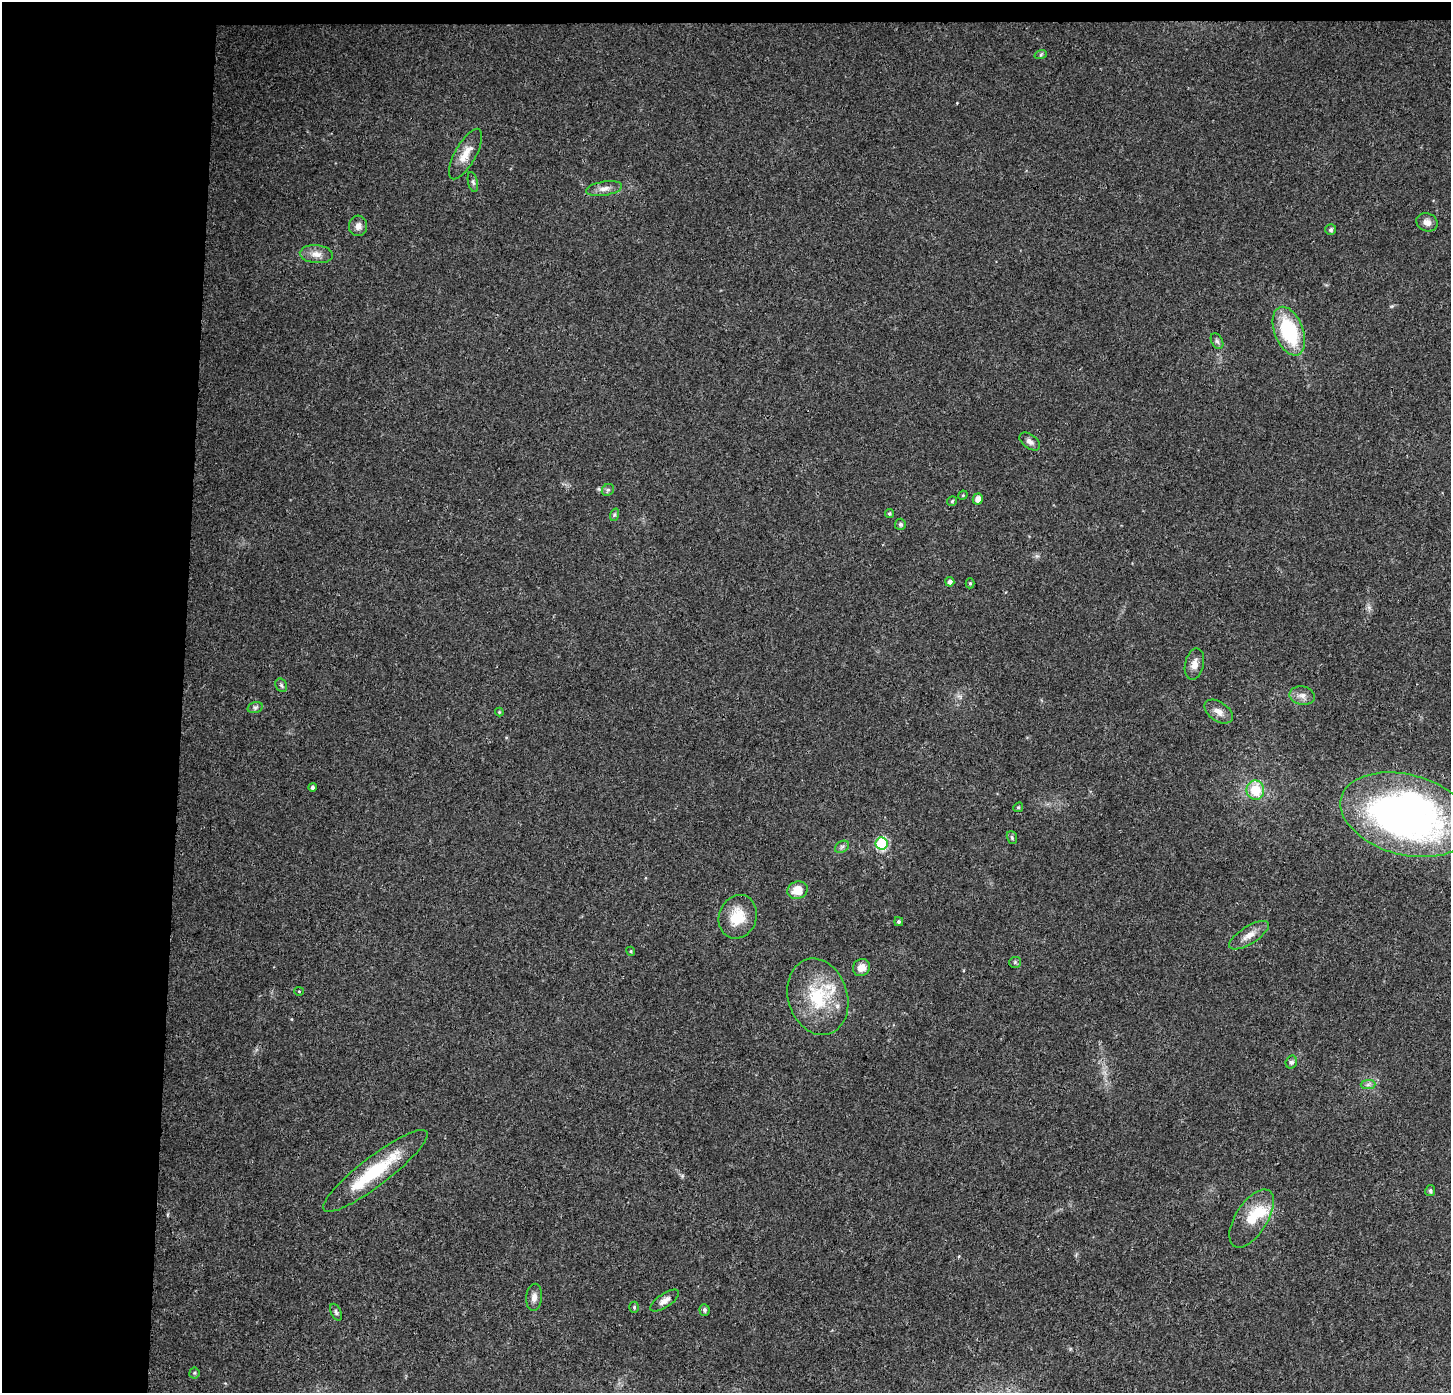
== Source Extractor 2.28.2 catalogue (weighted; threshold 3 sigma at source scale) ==
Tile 1 of 3 x 3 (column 1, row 1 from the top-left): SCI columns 9-1457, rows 2997-4387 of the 4354 x 4601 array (HDU 1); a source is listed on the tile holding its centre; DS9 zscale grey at full resolution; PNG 1453 x 1395 px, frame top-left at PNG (2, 2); each listed source drawn as its Kron ellipse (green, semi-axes under 4 px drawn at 4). Shown black and unused: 14% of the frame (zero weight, under 3 of 4 exposures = <1% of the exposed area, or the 3 px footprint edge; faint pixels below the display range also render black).
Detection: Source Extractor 2.28.2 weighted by HDU 2 'WHT'; one run over the whole footprint, this tile lists its part. Background 0.0264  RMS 0.0031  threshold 0.014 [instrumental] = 3 sigma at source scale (4.5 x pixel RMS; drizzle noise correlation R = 1.50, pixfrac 1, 0.0396/0.0396 arcsec/px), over >= 5 px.
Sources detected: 54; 1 inside a brighter listed object's ellipse — not listed separately; the other 53 listed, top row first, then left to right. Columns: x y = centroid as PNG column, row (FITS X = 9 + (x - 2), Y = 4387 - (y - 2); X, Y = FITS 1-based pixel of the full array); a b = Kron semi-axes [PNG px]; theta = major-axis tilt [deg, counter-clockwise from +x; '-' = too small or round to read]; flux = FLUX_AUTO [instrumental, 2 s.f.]
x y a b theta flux
1041 54 6 4 20 0.48
465 154 28 10 61 4.5
473 182 10 5 -77 0.81
604 189 18 7 10 2.2
1427 222 11 9 -22 1.8
358 226 10 9 - 2
1331 230 5 5 - 0.57
316 254 16 9 -5 2.7
1289 331 25 14 -68 24
1217 341 8 5 -62 0.79
1030 441 11 7 -37 1.4
608 490 6 5 - 0.62
963 495 5 4 - 0.32
978 499 5 5 - 2.1
952 501 5 5 - 0.48
889 514 4 4 - 0.6
614 515 6 4 71 0.48
900 524 5 5 - 0.73
950 582 4 4 - 1.4
970 583 5 4 - 0.38
1194 664 16 9 77 2.5
281 685 7 5 -62 0.63
1302 696 12 9 -9 1.9
255 708 8 5 16 0.73
499 712 4 4 - 0.32
1219 712 16 9 -34 2.4
312 787 4 4 - 0.8
1255 790 9 9 - 9
1018 807 5 4 - 0.45
1406 815 67 40 -15 160
1012 837 7 5 -71 0.48
882 843 6 6 - 28
842 847 7 5 30 0.78
797 890 10 8 20 5
738 917 22 18 70 7.9
899 922 4 4 - 0.54
1249 935 23 8 32 3.2
631 951 5 4 - 0.37
1015 962 6 5 - 0.48
861 968 9 8 - 2.9
299 991 5 4 - 0.33
818 997 39 29 -73 20
1291 1062 6 5 - 0.79
1368 1085 7 4 1 0.8
375 1171 65 14 37 20
1430 1191 5 5 - 0.52
1252 1218 33 16 57 8.9
534 1297 13 8 85 1.9
665 1300 17 6 33 1.8
634 1307 5 4 - 0.5
704 1310 6 5 - 0.77
336 1312 9 5 -65 0.74
194 1373 5 5 - 0.45